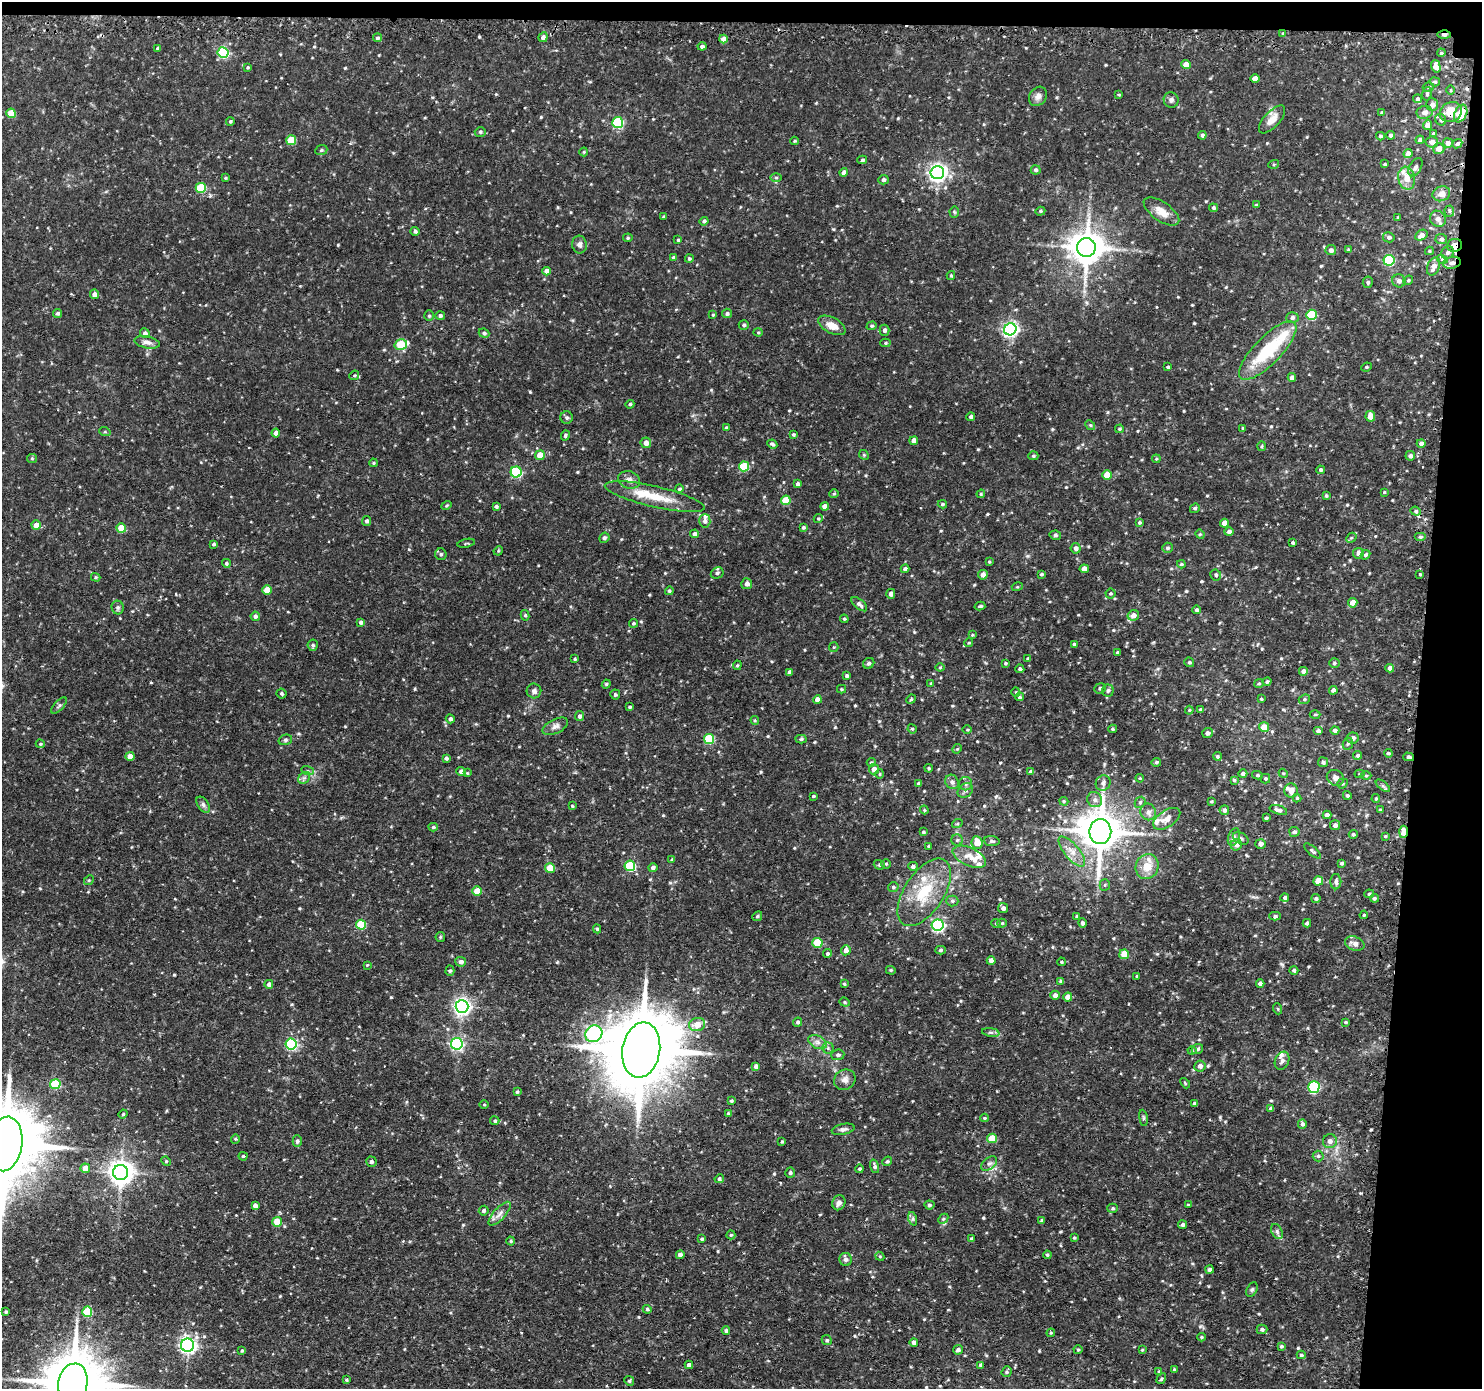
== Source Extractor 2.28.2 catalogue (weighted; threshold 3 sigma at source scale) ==
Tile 3 of 3 x 3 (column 3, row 1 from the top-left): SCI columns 2982-4461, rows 2903-4289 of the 4481 x 4514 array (HDU 1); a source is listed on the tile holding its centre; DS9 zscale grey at full resolution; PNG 1484 x 1391 px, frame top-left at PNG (2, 2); each listed source drawn as its Kron ellipse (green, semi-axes under 4 px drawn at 4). Shown black and unused: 6% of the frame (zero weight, under 2 of 3 exposures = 3% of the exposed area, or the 3 px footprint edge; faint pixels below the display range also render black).
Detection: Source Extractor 2.28.2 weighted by HDU 2 'WHT'; one run over the whole footprint, this tile lists its part. Background 0.0946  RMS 0.0078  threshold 0.0353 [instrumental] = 3 sigma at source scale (4.5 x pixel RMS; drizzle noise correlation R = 1.50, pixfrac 1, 0.05/0.05 arcsec/px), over >= 5 px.
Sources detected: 615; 4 cosmic-ray / hot-pixel residue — neither listed nor drawn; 13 inside a brighter listed object's ellipse — not listed separately; of the other 598, all 500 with FLUX_AUTO >= 0.766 (the completeness limit of this list) listed and drawn (98 fainter detections not listed), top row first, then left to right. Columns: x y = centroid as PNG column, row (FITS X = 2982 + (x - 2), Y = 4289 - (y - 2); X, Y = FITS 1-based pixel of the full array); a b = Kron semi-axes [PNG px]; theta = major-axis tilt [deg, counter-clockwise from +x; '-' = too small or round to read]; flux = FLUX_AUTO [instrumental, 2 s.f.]
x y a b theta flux
1283 34 3 2 - 1.1
1444 35 7 4 -1 3.6
543 37 5 4 - 2.5
377 38 4 4 - 1.8
724 39 4 4 - 5.7
702 46 4 4 - 2
158 48 4 3 - 1.2
223 53 5 5 - 70
1441 53 4 3 - 0.81
1186 64 4 4 - 7.1
1436 66 6 4 -73 5.6
248 67 4 4 - 0.88
1255 79 4 4 - 5.7
1435 82 5 4 - 1.1
1428 87 6 4 16 1.2
1451 90 5 3 - 0.82
1427 94 7 5 76 1.3
1119 95 4 3 - 0.78
1038 96 10 8 53 3.6
1417 99 4 4 - 1.7
1171 100 8 7 - 2.5
1432 105 6 6 - 3
1425 112 8 6 10 3.4
1451 112 11 9 28 12
11 113 4 4 - 18
1382 113 4 4 - 1.1
1461 114 9 6 66 17
1272 119 17 8 48 7.8
1441 120 6 5 - 1.4
230 121 4 4 - 1.1
618 122 5 5 - 60
1427 125 5 4 - 4.6
480 132 5 4 - 1.1
1433 133 3 3 - 0.97
1202 135 4 4 - 2.1
1391 135 4 4 - 1.8
1380 136 4 3 - 1.1
291 140 5 5 - 26
1420 140 4 4 - 2.1
795 141 4 3 - 0.84
1432 142 6 5 - 4.2
1448 143 5 5 - 3.3
1457 144 5 4 - 1.5
1439 149 6 5 - 4.8
321 150 6 5 - 1
584 152 4 4 - 0.77
1408 154 4 4 - 5.1
862 160 5 4 - 1.2
1274 164 5 3 - 0.88
1385 164 3 3 - 1.1
1415 167 10 6 58 2.3
1036 170 5 4 - 1.7
844 172 4 4 - 3
937 173 7 6 - 310
225 178 4 3 - 0.94
776 178 6 4 0 1
1407 178 11 8 -78 8.8
883 180 5 4 - 2.2
201 188 5 5 - 36
1441 194 9 7 20 5.3
1256 205 3 3 - 0.92
1213 208 4 4 - 1.4
1040 211 5 4 - 0.99
1449 211 5 5 - 1.6
954 212 5 5 - 1
1161 212 20 9 -35 8.8
664 217 3 3 - 1.2
1398 217 4 3 - 0.95
1438 219 8 7 - 4.4
704 221 4 4 - 1.5
415 231 4 4 - 1.6
1421 235 6 5 - 4.6
1389 237 6 5 - 2.2
628 238 5 4 - 1
1441 239 6 5 - 2
678 240 3 3 - 0.96
579 245 9 7 -86 2.9
1454 245 8 6 7 6.4
1086 247 9 9 - 1500
1348 249 4 3 - 0.9
1331 250 5 5 - 2.8
1429 251 4 4 - 0.89
1447 252 7 5 45 2.2
674 257 4 4 - 1.7
689 259 4 4 - 1.3
1442 259 5 3 - 1.1
1389 260 5 5 - 59
1452 263 9 6 12 3.9
1434 266 9 6 67 5.7
547 271 4 4 - 4.3
951 276 4 4 - 0.92
1408 280 5 4 - 1.1
1399 281 7 6 - 2.9
1368 282 5 5 - 1.3
94 294 4 4 - 3.6
57 313 4 4 - 1.8
727 313 5 5 - 1.9
440 315 5 4 - 1.6
713 315 4 3 - 0.85
1311 315 5 5 - 38
429 316 5 4 - 1.1
1292 317 6 5 - 2.5
744 325 5 4 - 1.5
832 325 15 8 -28 7.6
872 326 5 4 - 1
1010 329 6 6 - 200
884 330 5 5 - 2.3
758 332 4 4 - 0.84
145 333 5 4 - 2.7
484 333 5 4 - 1.6
147 342 13 6 -11 3.6
885 343 5 4 - 1.2
401 345 6 5 - 37
1268 350 38 13 46 46
1168 367 3 3 - 1.3
1366 367 5 4 - 1.1
354 375 5 4 - 1
1292 377 4 4 - 3.1
630 404 4 4 - 1.3
1370 416 5 4 - 7.6
971 417 4 4 - 1.7
567 418 6 6 - 1.8
1090 425 5 4 - 1
726 428 4 3 - 1.2
1243 428 4 3 - 1
1119 429 4 3 - 0.95
105 432 6 4 -18 0.91
276 433 4 4 - 3.3
793 434 4 4 - 1.1
565 436 5 4 - 1.3
914 441 4 4 - 5.2
646 443 5 5 - 4.5
1421 443 4 4 - 2.4
772 444 5 3 - 1.5
1262 446 5 3 - 0.81
540 455 5 5 - 11
864 455 5 4 - 0.87
1033 456 5 4 - 1
1410 456 5 5 - 2.2
32 458 5 4 - 0.92
1156 459 4 3 - 0.77
373 463 4 4 - 0.96
744 466 5 5 - 33
1321 470 4 4 - 1.6
516 472 5 5 - 59
1107 475 5 4 - 15
629 480 11 8 -15 4.4
798 484 4 3 - 2.1
679 489 4 4 - 1.2
1384 492 3 3 - 0.79
834 494 5 4 - 0.9
981 494 4 4 - 0.84
1326 496 4 3 - 1.1
655 497 51 10 -13 23
786 500 5 5 - 22
942 504 4 3 - 1.1
446 505 5 4 - 0.97
825 506 4 4 - 3.6
496 507 4 3 - 1.6
1195 508 5 4 - 1.4
1416 511 5 4 - 1.3
818 518 5 4 - 0.96
367 521 5 4 - 1.6
705 521 6 5 - 2.4
1139 522 4 4 - 1.1
1224 523 4 4 - 5.8
36 525 4 4 - 7.5
803 527 4 4 - 1.5
121 528 5 4 - 19
1229 532 4 4 - 2.9
694 534 4 4 - 2.4
1200 534 5 4 - 0.89
1055 535 6 4 -13 1.4
1420 537 6 4 0 1.7
604 538 5 5 - 1.6
1351 538 6 4 42 1.3
466 543 9 3 12 0.87
1293 543 3 3 - 1.2
214 544 3 3 - 1.4
1076 548 5 5 - 2.4
1167 548 5 5 - 1.4
498 551 5 4 - 0.86
1358 553 5 5 - 2.8
441 554 6 5 - 1.6
1365 555 5 4 - 1.5
989 562 3 3 - 0.89
226 563 4 4 - 1.4
1181 564 4 3 - 1.1
905 569 4 4 - 2.2
1084 569 4 4 - 7.6
717 573 6 5 - 1.5
1041 574 4 3 - 1.1
1420 574 3 3 - 0.77
983 575 5 5 - 3.9
1216 575 6 5 - 1.4
96 577 5 4 - 0.88
747 584 5 5 - 3.3
1017 587 5 3 - 0.78
267 590 5 4 - 13
669 591 4 4 - 1.2
1110 593 5 5 - 1.1
891 594 5 4 - 2.6
1353 603 4 4 - 6.5
859 604 9 5 -40 2.6
980 606 5 3 - 1.2
118 607 7 6 - 1.6
1197 610 4 4 - 1.7
525 615 5 4 - 1.3
1133 615 6 5 - 4.5
255 616 4 4 - 1.8
844 619 4 4 - 0.86
361 622 4 4 - 2.1
633 623 4 4 - 1.1
972 635 4 4 - 0.77
969 643 4 3 - 0.83
1074 644 3 3 - 0.99
313 645 6 5 - 1.5
834 647 5 4 - 0.84
1117 652 3 3 - 1.1
575 659 3 3 - 0.94
1028 659 4 3 - 1.7
1189 662 5 4 - 1.2
869 663 6 5 - 1.4
1005 663 4 3 - 1.1
1334 663 5 4 - 1.3
737 665 5 4 - 1.1
940 667 4 4 - 0.77
1390 668 4 4 - 4.1
1020 669 4 4 - 1.5
1303 671 4 4 - 2.3
790 672 4 4 - 2.4
847 676 4 4 - 1.3
1267 682 4 4 - 1.2
931 683 4 3 - 0.78
606 684 4 4 - 0.94
1259 684 5 4 - 1
1100 688 6 5 - 1.6
841 689 4 4 - 1
1333 690 4 4 - 2.5
534 691 7 7 - 2.4
1108 691 6 6 - 2
1016 692 4 4 - 0.78
281 693 5 5 - 1.3
615 694 5 5 - 1.4
1019 697 4 4 - 1.3
911 699 5 4 - 1
1261 699 3 3 - 0.79
1304 699 6 4 22 1.2
817 700 4 4 - 5.2
59 706 10 4 47 1.7
630 707 3 3 - 1.1
1189 710 4 3 - 0.86
1200 710 4 4 - 1.7
1315 714 5 3 - 0.87
580 716 5 4 - 1.9
450 719 4 4 - 2
755 720 4 4 - 0.83
555 726 14 7 26 3.6
1264 727 5 4 - 10
912 729 5 4 - 0.94
1113 729 4 3 - 1.1
967 730 5 3 - 0.8
1335 730 4 4 - 2.2
1318 731 4 4 - 2.4
1208 733 5 5 - 2.1
1353 738 6 5 - 3
709 739 5 5 - 40
801 739 5 4 - 1.3
285 740 7 5 15 1.4
40 744 4 4 - 0.95
1348 744 6 5 - 1.3
957 749 5 4 - 0.83
1388 753 4 3 - 1.2
1358 755 4 4 - 1.7
130 756 4 4 - 7.3
1217 756 4 4 - 1.2
1409 757 5 4 - 1.5
446 758 4 4 - 1.5
871 762 4 4 - 0.87
1156 762 5 4 - 1.1
1323 762 5 5 - 1.9
929 768 4 3 - 1
874 769 5 5 - 4.2
308 771 6 4 -18 1.2
461 771 5 4 - 2.2
1031 772 4 3 - 2
467 773 4 4 - 0.84
1283 773 5 3 - 0.78
880 774 4 4 - 0.85
1243 774 4 4 - 2
1360 774 5 4 - 0.84
1257 775 5 4 - 1.3
1366 776 5 3 - 0.8
304 778 7 5 44 1.8
1140 778 4 3 - 0.81
1335 778 9 7 -33 3.5
1265 779 5 4 - 1.1
1234 780 4 4 - 0.88
952 782 7 6 - 2.7
1103 783 8 7 - 2.9
1342 783 5 4 - 1.3
919 784 4 4 - 2
966 784 6 6 - 2.3
1383 786 8 4 -38 1.6
965 790 8 6 37 2.3
1291 790 7 7 - 6
1347 795 4 4 - 1.3
813 796 3 2 - 0.86
1297 798 4 4 - 0.94
1376 799 4 3 - 0.97
1095 800 8 7 - 3
1064 801 4 4 - 0.97
1211 801 3 3 - 0.89
1140 802 6 5 - 1.2
203 805 9 5 -54 2.2
572 806 4 3 - 0.81
924 810 4 3 - 0.85
1224 810 5 5 - 2.1
1278 810 9 4 -17 2.6
1380 810 4 4 - 1
1148 812 8 7 - 3.7
1327 815 4 4 - 2.9
1266 818 3 3 - 1.1
1167 819 15 8 33 5.6
957 824 5 3 - 0.85
1335 825 5 5 - 2.5
433 827 4 4 - 1.3
923 832 3 3 - 0.99
1100 832 12 11 - 2400
1294 832 5 5 - 1.7
1404 832 6 4 87 10
1353 834 4 4 - 1.2
1385 836 4 3 - 0.82
1234 837 9 5 70 2.1
1241 838 8 5 -30 1.9
957 840 6 5 - 1.4
992 841 8 5 -7 1.6
977 843 6 5 - 9.4
1260 844 5 5 - 2.8
1236 845 6 5 - 3.2
929 846 3 3 - 1.2
1312 851 10 4 -41 1.7
1072 852 19 7 -50 7
969 857 18 9 -25 8.4
672 860 3 3 - 1.3
1342 863 4 3 - 1.5
886 864 4 4 - 1.1
879 865 6 4 -19 1.2
630 866 5 5 - 49
913 866 5 4 - 2.2
653 867 5 4 - 2.7
1147 867 13 11 67 12
550 868 5 4 - 17
89 880 5 4 - 0.91
1318 881 5 4 - 9.5
1336 882 8 5 -89 2.3
1105 885 5 5 - 1.2
893 887 5 4 - 1.3
477 891 4 4 - 14
924 892 38 19 57 34
1369 894 5 3 - 1.3
1285 898 4 4 - 1.7
1316 898 4 4 - 1.4
1374 898 4 4 - 1.4
952 901 6 5 - 1.6
1003 908 5 5 - 2.9
1364 915 4 3 - 0.79
757 916 5 4 - 1.2
1076 916 4 3 - 0.9
1275 916 5 4 - 1.4
996 923 5 4 - 0.89
1002 923 4 4 - 0.82
1082 923 5 4 - 1.7
1307 923 4 4 - 2.2
361 925 5 5 - 34
937 925 6 6 - 130
597 929 4 4 - 1.1
440 937 5 4 - 0.92
817 943 5 5 - 30
1355 944 10 6 -20 5.2
846 950 5 4 - 4.6
940 950 5 4 - 1.5
827 954 4 4 - 1.3
1124 954 5 4 - 17
991 961 4 4 - 4.7
461 962 5 5 - 3.2
1061 962 4 3 - 0.9
367 965 4 3 - 0.82
891 970 5 4 - 0.87
1294 970 4 4 - 1.9
450 971 5 4 - 1.1
1137 976 3 3 - 0.91
1061 981 4 3 - 1.6
1260 983 4 4 - 2.7
269 984 4 4 - 3.2
844 984 4 3 - 1
1055 995 4 4 - 3.5
1068 997 4 4 - 6.6
845 1002 5 4 - 1
462 1006 6 6 - 280
1278 1009 6 3 -71 0.85
798 1022 4 4 - 1.6
1345 1022 4 3 - 1
697 1024 8 6 15 9.2
991 1032 9 4 -9 1.7
594 1034 9 8 - 210
818 1042 10 6 -27 3.3
291 1044 5 5 - 84
457 1044 6 5 - 120
828 1048 5 5 - 1.5
1197 1049 6 5 - 1.6
641 1050 28 19 81 9100
1192 1050 4 4 - 0.84
838 1055 6 5 - 1.8
1282 1061 9 7 66 3
756 1066 4 4 - 2.8
1200 1066 6 5 - 3
845 1080 11 9 32 4.5
1185 1083 6 3 -47 0.83
55 1084 5 5 - 35
1314 1087 5 5 - 72
517 1092 4 3 - 1.1
731 1101 4 3 - 1.2
1194 1103 3 3 - 1.2
484 1105 5 3 - 0.78
1271 1109 4 3 - 2.2
728 1113 4 3 - 0.84
123 1114 4 4 - 0.91
984 1118 4 3 - 0.85
1143 1118 8 4 -82 1.1
495 1121 4 4 - 1.1
1302 1124 5 4 - 1.9
843 1129 11 5 12 2.4
992 1138 5 4 - 18
235 1139 5 4 - 0.91
297 1141 6 4 -90 1.5
1330 1141 7 7 - 3.3
782 1142 4 3 - 0.97
5 1144 27 17 82 8700
243 1156 4 4 - 0.87
1318 1156 5 5 - 1.3
166 1161 5 4 - 0.87
887 1161 5 4 - 1.1
371 1162 5 5 - 2.1
989 1164 9 5 38 2.5
875 1166 7 4 -72 1.8
85 1168 5 5 - 6.8
860 1169 4 4 - 1.3
121 1172 7 7 - 710
790 1173 5 5 - 1.5
719 1179 5 4 - 1.5
839 1203 8 6 68 3.1
929 1205 5 4 - 1.6
1188 1205 4 3 - 0.79
255 1206 4 4 - 3.4
1113 1208 5 4 - 1.2
484 1211 5 4 - 1.7
500 1214 15 6 48 4.3
913 1219 7 4 -72 1.5
943 1219 6 4 46 1.3
1042 1220 4 3 - 1.3
277 1222 5 4 - 17
1182 1225 4 4 - 1.8
1277 1231 8 5 -64 2
731 1235 4 4 - 0.97
1074 1237 3 3 - 0.8
702 1239 4 3 - 1.2
971 1239 4 3 - 1.4
511 1241 4 4 - 0.88
680 1255 4 4 - 4.1
1047 1255 4 3 - 0.82
880 1256 5 4 - 0.91
845 1259 6 6 - 2.2
1210 1269 4 4 - 2.2
1252 1290 7 5 62 1.4
647 1309 4 4 - 1.3
6 1312 3 3 - 1.2
87 1312 5 5 - 31
1262 1329 5 4 - 2.1
726 1331 4 4 - 1.9
1051 1333 4 4 - 0.78
1201 1337 4 4 - 0.85
827 1340 5 4 - 1
914 1342 4 4 - 3.3
187 1345 6 6 - 250
1281 1346 4 3 - 1.1
958 1350 5 4 - 2.3
1078 1350 4 4 - 0.8
1142 1350 4 3 - 0.79
242 1351 4 3 - 1.1
1301 1355 4 4 - 1.1
689 1365 4 4 - 2.7
981 1365 3 3 - 1.8
1174 1370 3 3 - 1.2
1159 1371 4 3 - 1.2
1007 1372 5 5 - 1.2
1161 1379 6 4 59 1.1
346 1380 3 3 - 0.84
629 1381 5 4 - 1.1
73 1383 19 14 79 4900
Overlapping masked pixels (flux is a lower limit): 7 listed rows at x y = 1444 35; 1451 112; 1461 114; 1454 245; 1452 263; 1404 832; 641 1050
Isophote crosses this tile's border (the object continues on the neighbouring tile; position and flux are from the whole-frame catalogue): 2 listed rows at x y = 5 1144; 73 1383